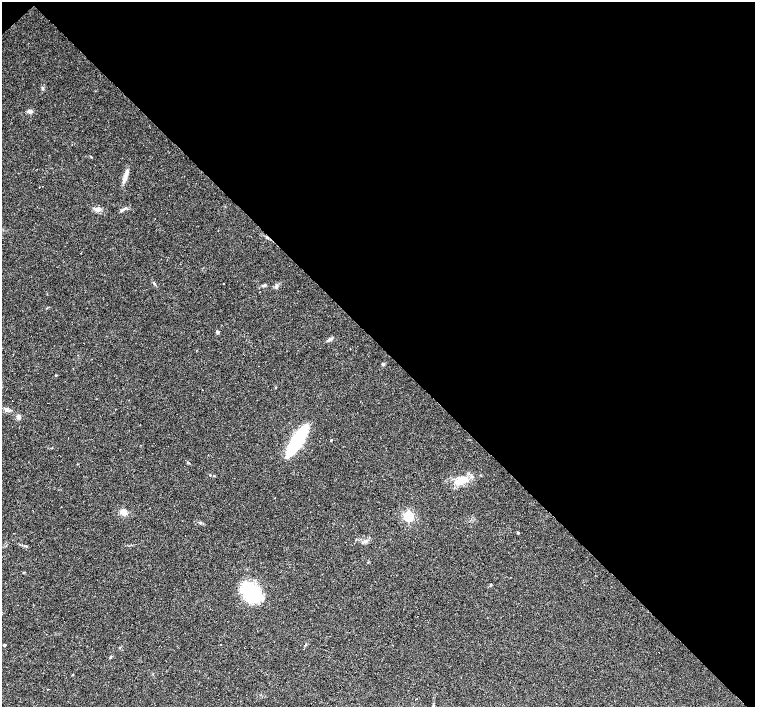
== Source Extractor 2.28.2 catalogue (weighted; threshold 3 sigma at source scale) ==
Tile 3 of 4 x 4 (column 3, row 1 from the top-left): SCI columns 3011-4516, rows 4445-5854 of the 6021 x 6003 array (HDU 1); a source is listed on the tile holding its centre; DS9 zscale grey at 2 x 2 block average (1 PNG px = mean of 2 x 2 image px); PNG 757 x 709 px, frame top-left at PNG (2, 2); no overlay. Shown black and unused: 49% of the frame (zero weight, under 3 of 4 exposures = <1% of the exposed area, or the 3 px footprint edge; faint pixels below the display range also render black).
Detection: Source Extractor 2.28.2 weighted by HDU 2 'WHT'; one run over the whole footprint, this tile lists its part. Background 0.033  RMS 0.0024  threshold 0.011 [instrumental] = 3 sigma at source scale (4.5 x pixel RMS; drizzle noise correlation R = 1.50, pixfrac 1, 0.0396/0.0396 arcsec/px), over >= 5 px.
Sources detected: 43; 11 cosmic-ray / hot-pixel residue — not listed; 2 inside a brighter listed object's ellipse — not listed separately; the other 30 listed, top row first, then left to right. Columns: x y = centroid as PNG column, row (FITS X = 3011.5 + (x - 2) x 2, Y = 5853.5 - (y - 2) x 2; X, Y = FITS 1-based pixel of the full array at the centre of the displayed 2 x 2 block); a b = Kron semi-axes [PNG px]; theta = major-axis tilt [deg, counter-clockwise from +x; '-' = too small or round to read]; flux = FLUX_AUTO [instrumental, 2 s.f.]
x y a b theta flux
42 88 3 3 - 0.6
30 111 6 4 16 1.9
126 175 15 4 69 3.3
97 209 8 5 -20 2.3
123 209 6 2 45 0.89
154 283 3 2 - 0.44
263 285 6 2 14 0.75
217 332 4 3 - 0.99
329 340 6 3 39 1.2
383 364 4 4 - 0.86
56 375 3 2 - 0.36
12 400 2 2 - 1.1
7 409 5 5 - 1.8
19 417 5 4 - 1.7
68 438 2 2 - 0.27
331 440 2 2 - 0.61
297 441 29 7 57 62
214 475 3 2 - 0.32
462 480 15 7 -5 6.1
124 512 7 6 - 3.4
408 516 4 4 - 68
518 533 2 2 - 0.65
185 535 2 2 - 4.3
490 585 4 2 - 0.36
251 593 22 14 -45 32
220 644 2 2 - 3.7
403 644 2 2 - 0.44
4 645 2 2 - 0.94
110 657 4 2 - 0.53
73 675 3 2 - 0.29
Diffuse or blended objects may show on this block-average render without a row.